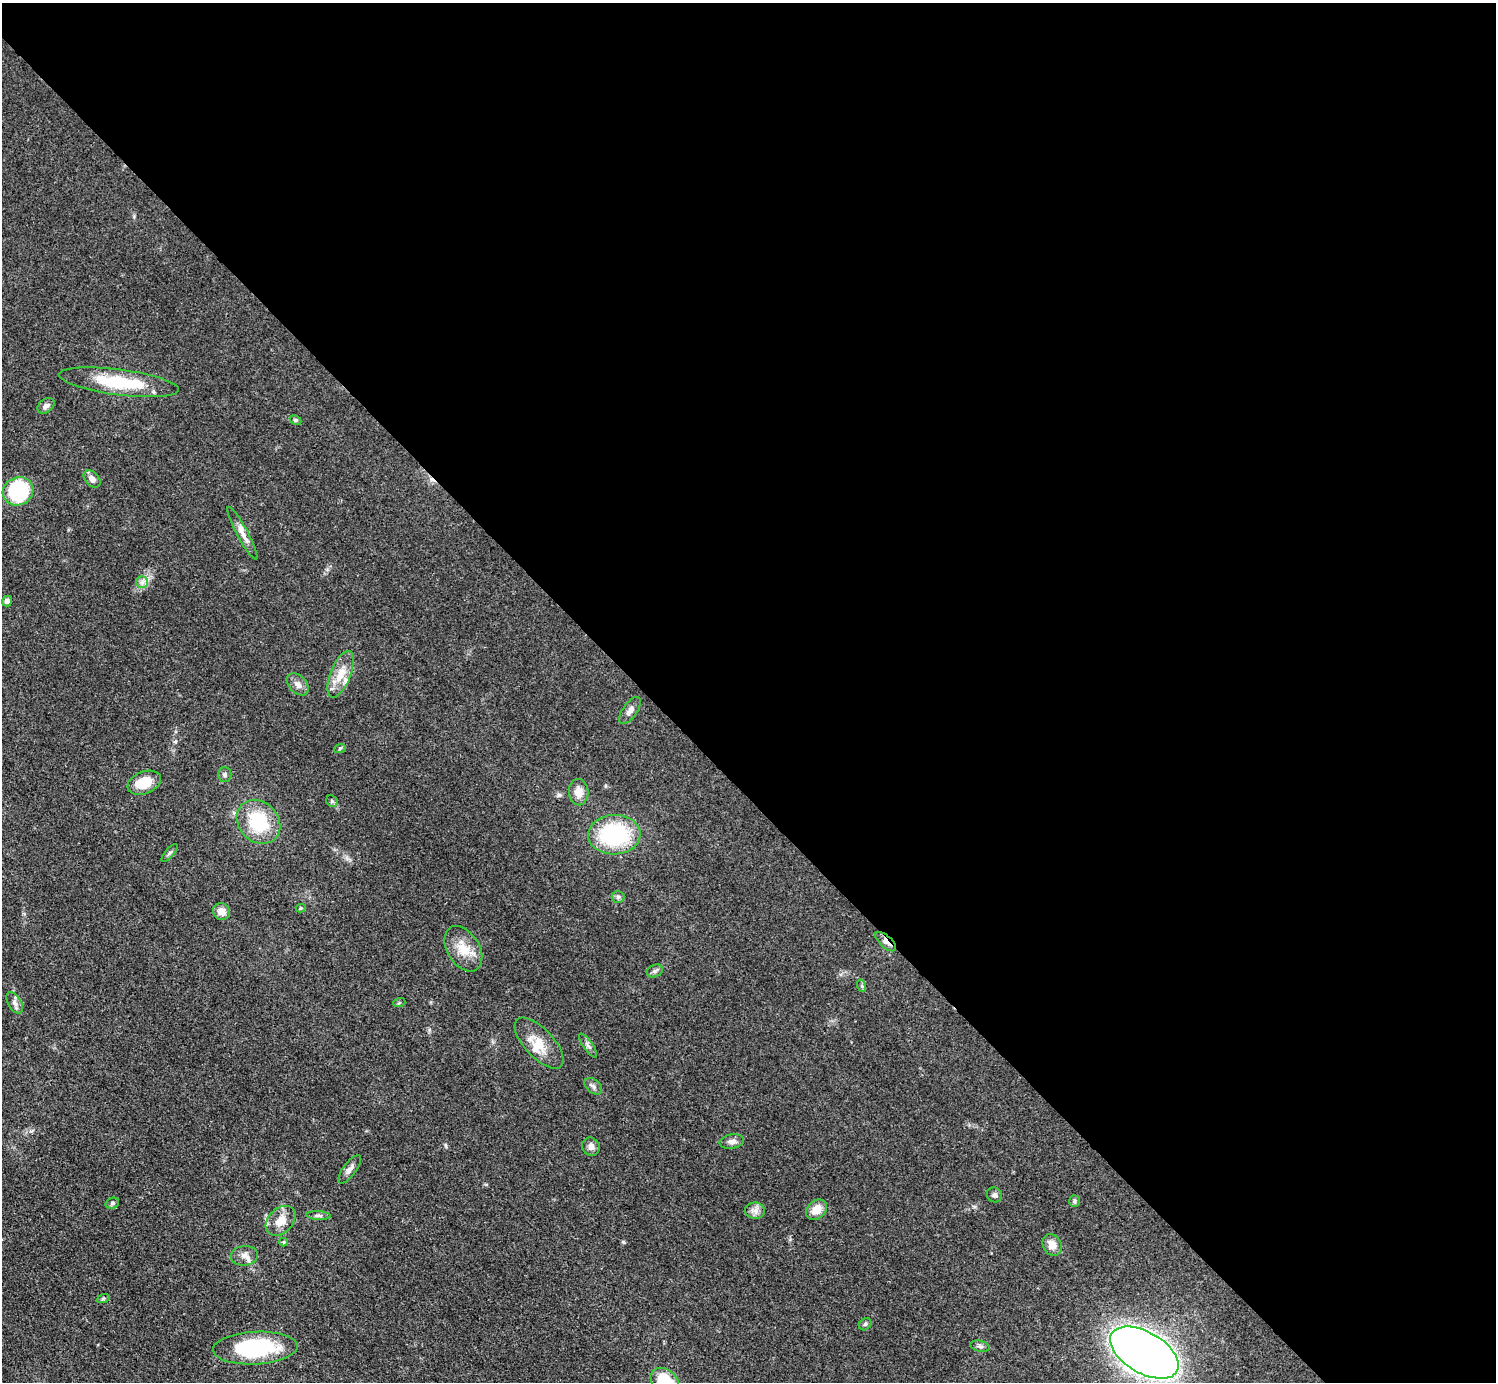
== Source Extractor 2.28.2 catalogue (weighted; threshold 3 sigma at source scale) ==
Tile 8 of 4 x 4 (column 4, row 2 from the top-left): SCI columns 4485-5978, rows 3062-4441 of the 5980 x 5979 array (HDU 1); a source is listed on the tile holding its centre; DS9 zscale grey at full resolution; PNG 1498 x 1384 px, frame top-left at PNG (2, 3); each listed source drawn as its Kron ellipse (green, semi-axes under 4 px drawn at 4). Shown black and unused: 57% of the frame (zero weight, under 3 of 4 exposures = <1% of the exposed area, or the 3 px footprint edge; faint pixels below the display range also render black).
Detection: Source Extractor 2.28.2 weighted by HDU 2 'WHT'; one run over the whole footprint, this tile lists its part. Background 0.0514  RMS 0.005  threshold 0.0223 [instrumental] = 3 sigma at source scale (4.5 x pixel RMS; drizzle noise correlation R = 1.50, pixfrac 1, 0.05/0.05 arcsec/px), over >= 5 px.
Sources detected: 55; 1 cosmic-ray / hot-pixel residue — neither listed nor drawn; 4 inside a brighter listed object's ellipse — not listed separately; the other 50 listed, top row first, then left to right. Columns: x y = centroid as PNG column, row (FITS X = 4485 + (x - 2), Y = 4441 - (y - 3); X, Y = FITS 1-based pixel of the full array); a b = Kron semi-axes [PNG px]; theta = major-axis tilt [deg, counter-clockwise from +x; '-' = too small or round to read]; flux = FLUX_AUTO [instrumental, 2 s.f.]
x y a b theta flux
119 382 60 13 -7 30
46 406 9 6 38 1.9
295 420 6 4 -27 0.82
92 479 10 6 -48 3.1
18 491 16 13 26 37
242 533 30 5 -62 4.3
142 582 6 6 - 1.6
7 601 5 5 - 1.9
341 674 25 10 68 8.3
298 684 13 8 -46 3.1
630 710 16 7 56 2.6
340 748 6 3 19 0.63
225 775 7 7 - 1.2
144 783 17 11 21 11
579 792 13 9 -88 5.2
332 801 6 5 - 0.82
259 822 24 19 -46 27
614 835 26 19 2 50
169 853 11 3 49 1.1
618 897 6 6 - 1.1
301 908 5 4 - 0.74
222 911 9 8 - 4.6
886 942 13 6 -42 3.2
463 949 25 16 -58 10
655 971 8 6 21 1.3
862 986 6 4 -71 0.67
15 1003 11 6 -59 2.1
399 1003 6 4 18 0.61
539 1043 32 14 -47 11
588 1045 14 4 -54 1.7
593 1086 10 6 -40 1.6
732 1142 12 7 11 2.3
591 1147 9 8 - 2.5
350 1169 17 6 54 2.7
994 1195 8 7 - 1.5
1074 1201 6 5 - 0.79
112 1203 7 5 21 0.94
817 1210 11 9 44 6.3
755 1211 10 8 -3 2.7
318 1216 12 4 -3 1.3
281 1221 17 12 45 7
284 1242 4 4 - 0.58
1052 1245 11 9 -60 5.4
244 1256 13 10 6 3.4
103 1299 6 4 19 0.67
865 1324 7 5 45 0.92
980 1346 9 5 -14 1.3
255 1348 42 16 3 50
1144 1353 38 20 -30 730
665 1381 15 11 -38 21
Overlapping masked pixels (flux is a lower limit): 1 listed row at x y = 886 942
Isophote crosses this tile's border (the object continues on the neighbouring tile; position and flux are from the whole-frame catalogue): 1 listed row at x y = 665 1381
Unlisted compact peaks at least as high as the median listed source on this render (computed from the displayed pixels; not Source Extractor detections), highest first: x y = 623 1242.